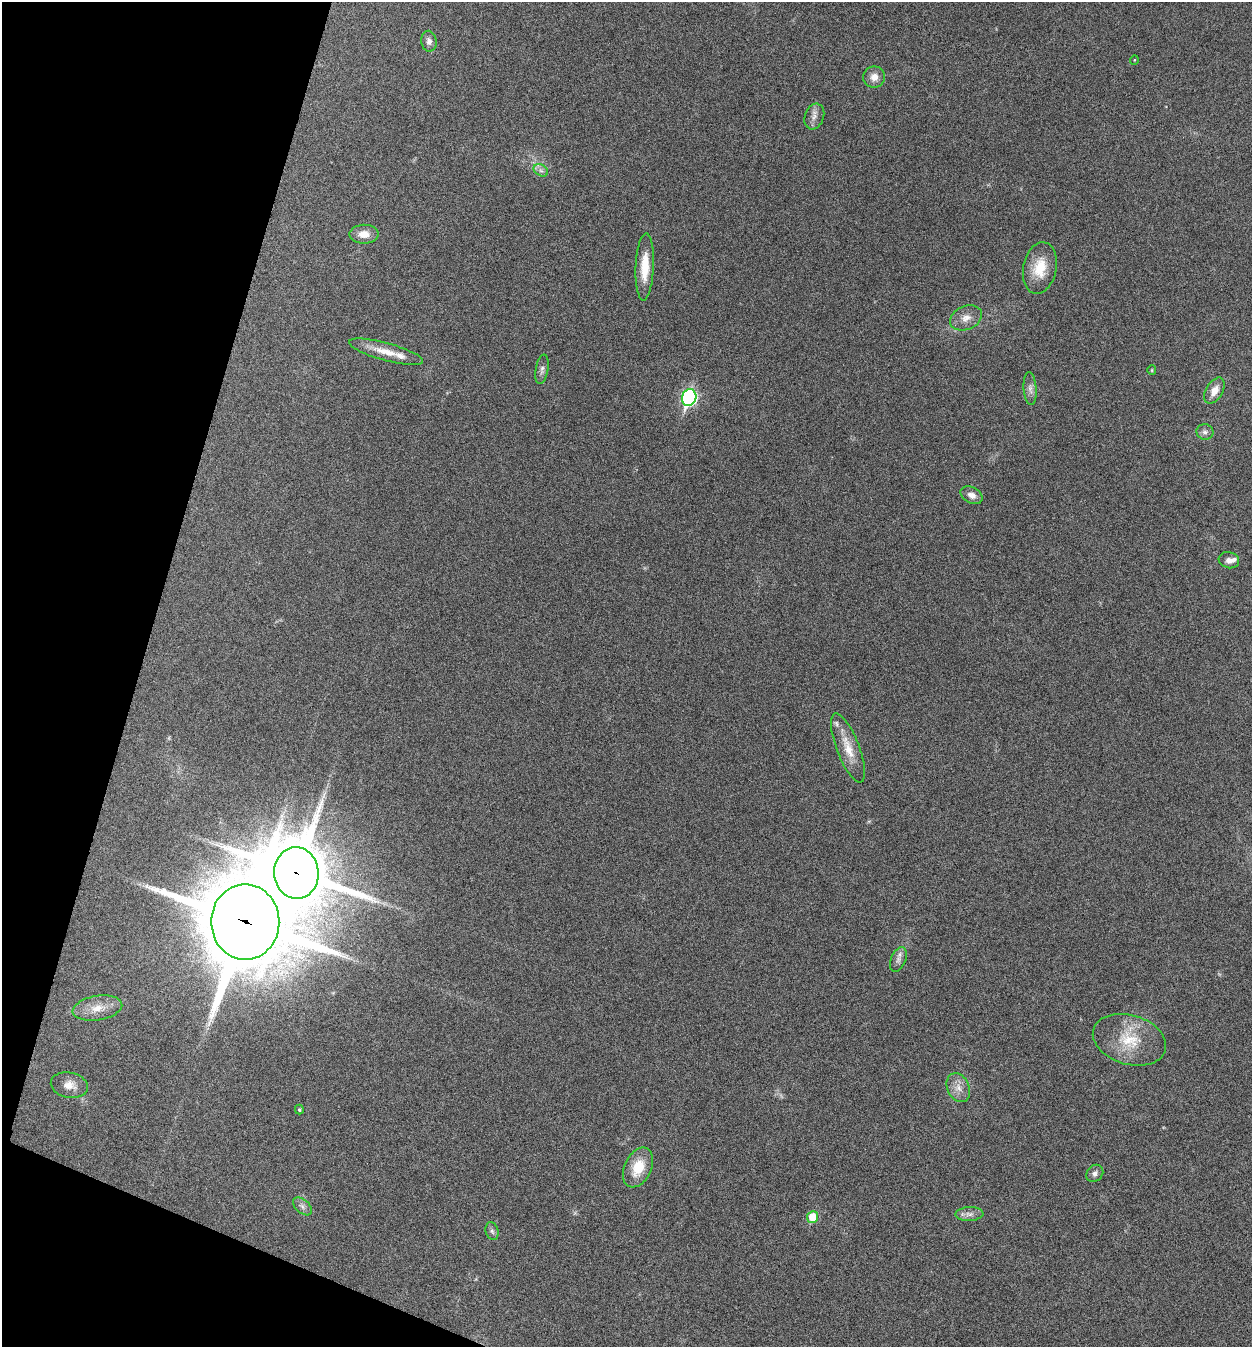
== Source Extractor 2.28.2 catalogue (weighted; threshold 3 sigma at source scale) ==
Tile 9 of 4 x 4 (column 1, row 3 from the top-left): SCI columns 268-1517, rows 1348-2692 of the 5409 x 5398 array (HDU 1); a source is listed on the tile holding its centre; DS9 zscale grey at full resolution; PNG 1254 x 1349 px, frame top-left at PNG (2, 2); each listed source drawn as its Kron ellipse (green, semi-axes under 4 px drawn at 4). Shown black and unused: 14% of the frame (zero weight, under 5 of 9 exposures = <1% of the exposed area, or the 3 px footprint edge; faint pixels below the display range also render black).
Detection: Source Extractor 2.28.2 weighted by HDU 2 'WHT'; one run over the whole footprint, this tile lists its part. Background 0.136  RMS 0.0052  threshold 0.0214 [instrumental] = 3 sigma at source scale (4.09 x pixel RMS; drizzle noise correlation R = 1.36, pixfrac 0.8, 0.05/0.05 arcsec/px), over >= 5 px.
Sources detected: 36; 3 inside a brighter listed object's ellipse — not listed separately; the other 33 listed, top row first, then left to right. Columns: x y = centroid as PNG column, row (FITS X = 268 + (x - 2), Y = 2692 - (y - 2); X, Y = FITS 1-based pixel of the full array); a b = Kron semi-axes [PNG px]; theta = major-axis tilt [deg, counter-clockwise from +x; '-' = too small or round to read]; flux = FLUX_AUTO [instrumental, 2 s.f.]
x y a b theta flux
429 41 10 7 -81 2.3
1134 60 5 3 - 0.36
874 77 11 10 - 3.8
814 116 13 9 70 3
541 170 8 5 -30 1.6
364 234 14 9 1 5.4
645 267 33 9 87 12
1040 268 26 16 79 13
966 318 17 11 24 4.9
386 352 38 9 -15 8.5
542 369 15 6 79 2
1152 370 5 4 - 0.52
1030 389 16 6 -85 2.7
1214 391 14 8 60 5
689 397 9 7 73 97
1205 432 8 8 - 1.9
972 495 12 8 -29 3.2
1229 560 10 8 -16 2.7
848 748 36 11 -69 10
296 873 26 22 -85 3700
245 922 37 34 90 6300
898 959 13 7 67 2.3
97 1008 25 12 9 7.9
1129 1040 37 24 -16 20
69 1085 19 12 -11 4.8
958 1088 15 11 -64 4.7
299 1110 5 4 - 0.68
638 1167 21 13 64 13
1095 1173 9 7 48 2
302 1206 11 6 -42 2
969 1214 14 7 3 2.6
813 1217 6 5 - 13
492 1231 9 6 -73 1.4
Overlapping masked pixels (flux is a lower limit): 2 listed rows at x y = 296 873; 245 922